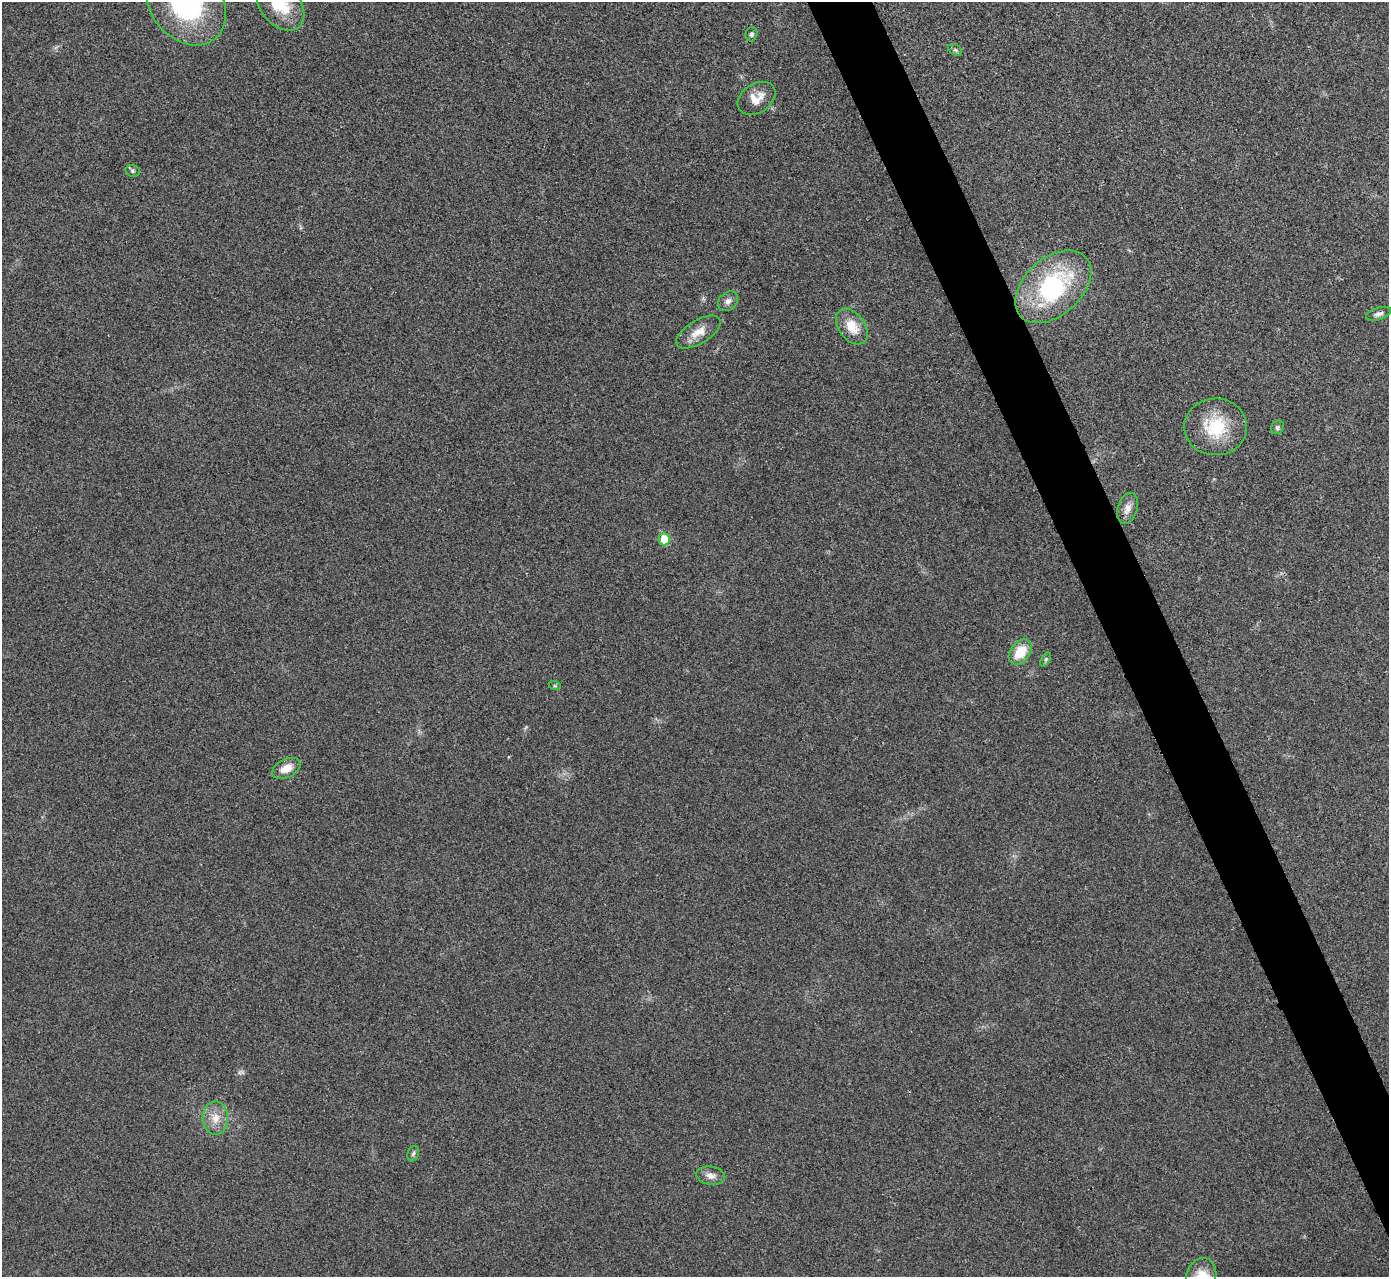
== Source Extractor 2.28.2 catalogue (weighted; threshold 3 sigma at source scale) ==
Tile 6 of 4 x 4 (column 2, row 2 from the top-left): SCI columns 1392-2778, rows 2709-3983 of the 5558 x 5547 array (HDU 1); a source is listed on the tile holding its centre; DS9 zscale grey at full resolution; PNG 1391 x 1279 px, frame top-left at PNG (2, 2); each listed source drawn as its Kron ellipse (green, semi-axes under 4 px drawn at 4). Shown black and unused: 4% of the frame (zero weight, under 3 of 4 exposures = <1% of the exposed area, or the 3 px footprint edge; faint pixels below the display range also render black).
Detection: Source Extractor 2.28.2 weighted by HDU 2 'WHT'; one run over the whole footprint, this tile lists its part. Background 0.0315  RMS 0.0061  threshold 0.0276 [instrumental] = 3 sigma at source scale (4.5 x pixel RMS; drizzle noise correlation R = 1.50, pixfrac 1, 0.05/0.05 arcsec/px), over >= 5 px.
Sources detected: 25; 1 too faint to see at this stretch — neither listed nor drawn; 1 inside a brighter listed object's ellipse — not listed separately; the other 23 listed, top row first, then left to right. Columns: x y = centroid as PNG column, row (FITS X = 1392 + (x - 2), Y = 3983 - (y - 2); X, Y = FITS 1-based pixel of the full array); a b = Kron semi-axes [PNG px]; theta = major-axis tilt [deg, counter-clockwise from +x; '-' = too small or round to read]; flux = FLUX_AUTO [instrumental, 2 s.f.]
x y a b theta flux
186 3 46 35 -52 94
281 6 28 19 -49 22
751 34 7 6 - 1.3
955 50 7 5 -31 1.2
757 98 20 14 33 8.7
133 171 7 5 -16 1.2
1053 287 44 28 42 75
728 301 11 8 43 3.2
1379 314 13 6 19 2.6
852 327 20 13 -54 12
698 332 25 11 31 9
1216 427 31 28 2 30
1277 427 7 6 - 1.5
1127 508 16 9 73 5.2
664 539 6 5 - 13
1020 652 14 9 52 16
1046 659 7 4 59 1.1
555 686 6 4 -18 0.76
286 768 15 9 26 7.6
215 1118 17 13 -89 8.4
413 1154 8 5 71 1.4
711 1176 15 9 -8 4.3
1201 1276 19 15 72 14
Isophote crosses this tile's border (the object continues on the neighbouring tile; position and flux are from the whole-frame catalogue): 3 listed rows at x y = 186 3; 281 6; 1201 1276